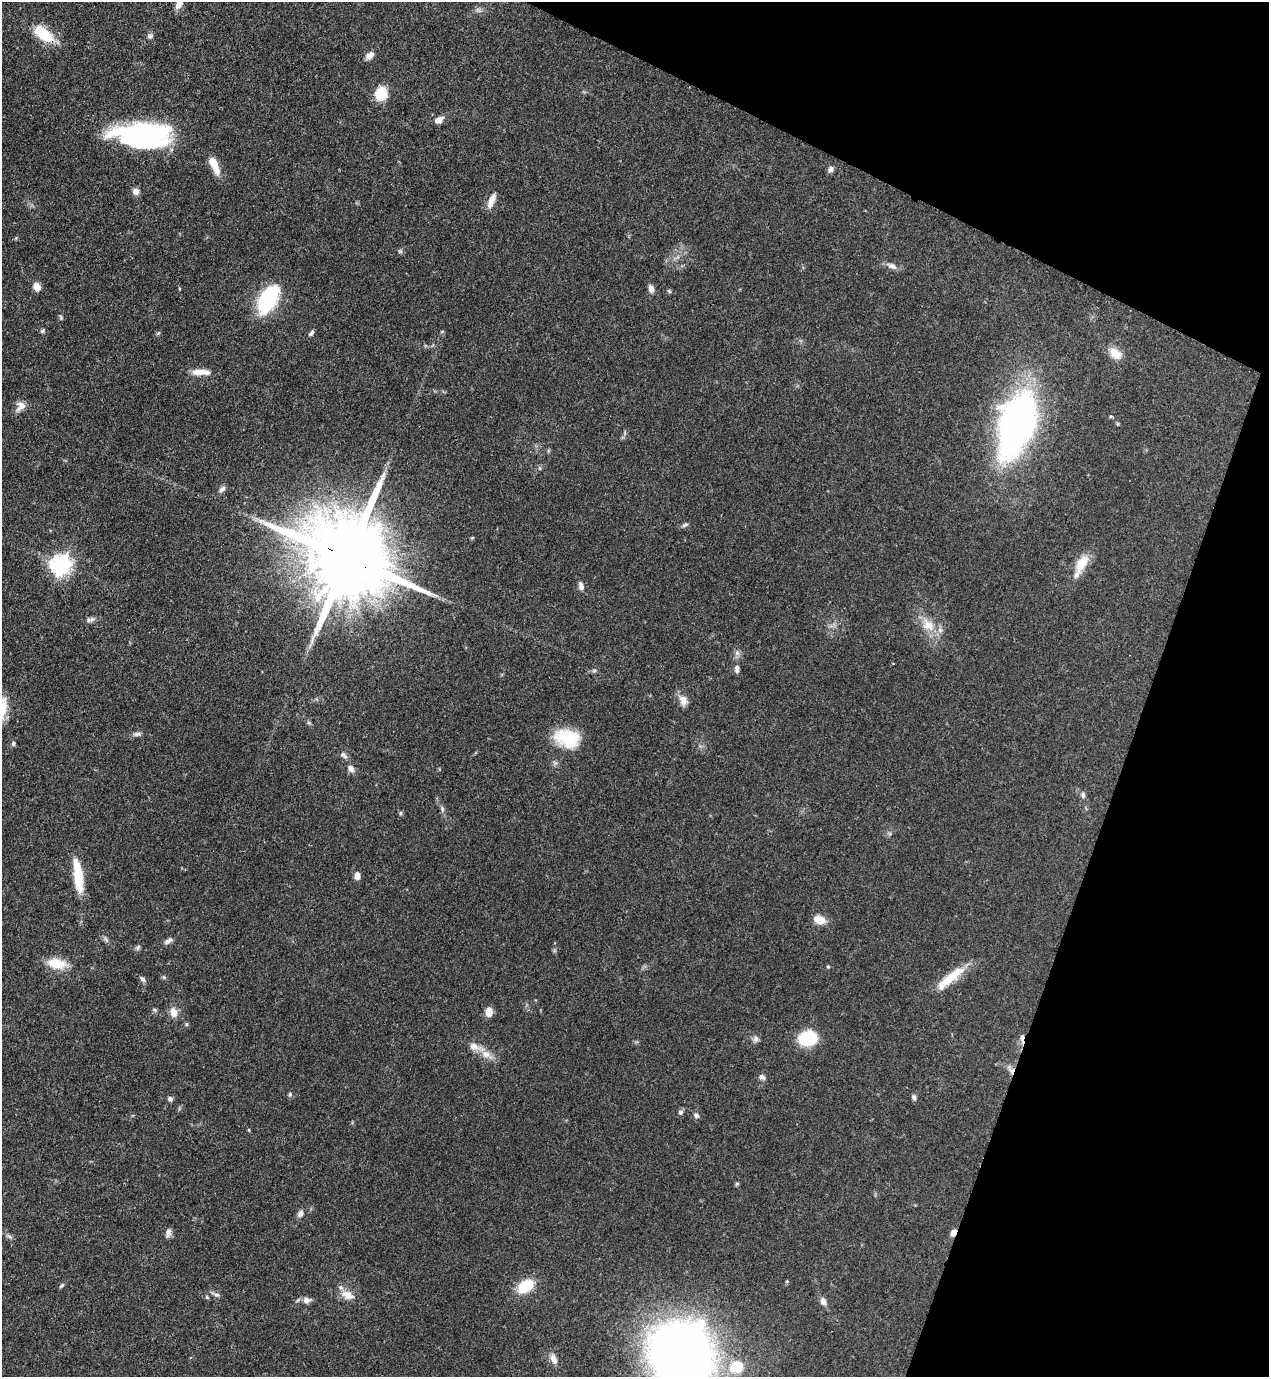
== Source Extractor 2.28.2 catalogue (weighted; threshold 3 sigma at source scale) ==
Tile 8 of 4 x 4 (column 4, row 2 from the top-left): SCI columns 4023-5289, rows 2792-4166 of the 5643 x 5582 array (HDU 1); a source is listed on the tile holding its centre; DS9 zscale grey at full resolution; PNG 1271 x 1379 px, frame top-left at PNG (2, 2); no overlay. Shown black and unused: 19% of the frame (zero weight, under 3 of 4 exposures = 7% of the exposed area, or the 3 px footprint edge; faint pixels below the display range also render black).
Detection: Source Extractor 2.28.2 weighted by HDU 2 'WHT'; one run over the whole footprint, this tile lists its part. Background 0.0656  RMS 0.0035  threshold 0.0157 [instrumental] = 3 sigma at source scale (4.5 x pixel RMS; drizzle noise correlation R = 1.50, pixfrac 1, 0.05/0.05 arcsec/px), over >= 5 px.
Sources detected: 101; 1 too faint to see at this stretch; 1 inside a brighter object's white glare — not listed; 4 inside a brighter listed object's ellipse — not listed separately; the other 95 listed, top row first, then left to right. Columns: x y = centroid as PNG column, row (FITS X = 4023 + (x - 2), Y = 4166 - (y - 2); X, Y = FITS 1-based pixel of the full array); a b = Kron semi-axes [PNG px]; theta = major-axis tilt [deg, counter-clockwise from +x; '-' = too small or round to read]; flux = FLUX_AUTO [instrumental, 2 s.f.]
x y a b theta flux
179 5 11 7 50 2.2
44 34 26 12 -37 12
150 36 8 7 - 0.94
369 56 11 7 40 2.2
381 94 13 11 81 10
439 120 10 7 26 2.6
145 136 50 25 4 64
214 165 21 8 -65 6.2
831 169 8 7 - 1.2
136 191 8 7 - 1.9
491 203 15 9 71 2.8
16 238 6 3 71 0.35
400 251 7 5 -43 0.61
892 266 15 7 -24 1.9
37 287 9 7 -73 2.7
180 289 5 3 - 0.29
651 289 9 6 -77 1.8
669 291 6 5 - 0.47
268 299 33 17 60 26
61 317 7 5 -70 0.56
43 331 7 5 41 0.58
442 331 5 3 - 0.35
158 333 6 4 44 0.44
311 333 9 4 54 0.87
1115 353 17 12 -39 4.6
199 372 18 7 3 3.6
21 406 15 10 53 2.7
1111 416 5 4 - 0.37
1017 424 52 25 72 180
540 468 6 4 -89 0.5
222 489 11 6 39 1.2
685 525 9 5 29 0.83
472 538 4 4 - 0.4
347 557 28 20 -29 7200
1082 563 26 11 60 7.8
61 565 8 7 - 180
581 586 10 6 -79 1.7
91 620 14 6 9 1.3
928 625 21 15 -38 6.5
737 653 7 7 - 1.1
737 669 10 6 -89 1.4
594 670 7 5 43 0.68
683 700 15 10 -65 2.8
3 708 30 10 81 6.2
309 723 7 4 -18 0.51
137 734 12 6 5 1.2
567 738 31 21 -14 14
13 743 7 5 86 0.76
344 755 12 6 -43 1.3
351 768 10 7 -59 1.9
1083 795 9 6 -81 1
442 809 9 5 -83 0.92
400 813 6 4 88 0.5
78 876 36 9 -82 14
357 876 7 6 - 2.7
820 920 12 9 -19 4.7
106 939 10 5 -49 0.92
168 941 14 6 33 1.4
138 947 9 5 53 0.79
57 963 25 12 -10 7.4
828 967 5 4 - 0.41
164 977 6 5 - 0.53
950 978 44 11 40 9.6
142 979 9 5 -52 0.96
155 1010 7 4 -32 0.52
174 1012 11 8 -78 3.5
489 1012 9 7 89 3.6
187 1024 6 4 89 0.44
808 1038 18 14 10 17
1022 1038 16 5 89 1.8
756 1039 9 8 - 1.2
475 1047 25 9 -20 4
1012 1071 12 7 -64 2.2
762 1077 10 6 -29 1.1
290 1094 7 5 77 0.66
914 1097 8 5 -69 0.86
170 1099 6 6 - 0.96
681 1112 7 6 - 0.99
696 1115 8 6 -43 1
249 1130 5 3 - 0.33
737 1184 5 4 - 0.49
300 1214 10 7 65 1.3
953 1232 8 6 66 2
168 1233 12 6 69 1.3
9 1236 10 4 -33 0.8
787 1281 5 4 - 0.39
62 1286 8 4 41 0.56
525 1286 20 12 33 10
217 1295 8 6 -14 0.95
347 1295 19 11 -19 4.3
307 1300 11 9 12 2
823 1301 10 7 -63 1.8
681 1354 41 38 -52 420
553 1359 14 8 -66 2.5
736 1367 10 10 - 13
Overlapping masked pixels (flux is a lower limit): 5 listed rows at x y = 44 34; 347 557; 1022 1038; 1012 1071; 953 1232
Isophote crosses this tile's border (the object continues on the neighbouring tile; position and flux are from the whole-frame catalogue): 3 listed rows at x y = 179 5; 3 708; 681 1354